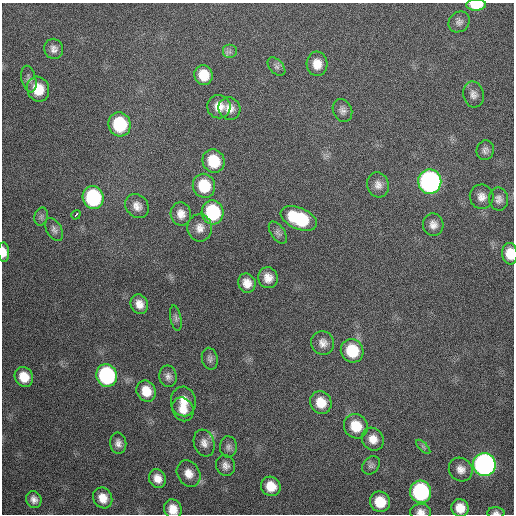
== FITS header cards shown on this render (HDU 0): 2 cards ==
NAXIS1  =                  512 / Axis length
NAXIS2  =                  512 / Axis length

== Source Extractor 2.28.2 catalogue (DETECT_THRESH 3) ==
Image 512 x 512 px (HDU 0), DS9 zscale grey, 1 PNG px = 1 image px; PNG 516 x 516 px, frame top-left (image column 1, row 512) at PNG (2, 3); each listed source drawn as its Kron ellipse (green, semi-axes under 4 px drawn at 4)
Background 331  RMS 18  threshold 54.3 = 3 sigma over >= 5 px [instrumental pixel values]
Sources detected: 69; all 69 listed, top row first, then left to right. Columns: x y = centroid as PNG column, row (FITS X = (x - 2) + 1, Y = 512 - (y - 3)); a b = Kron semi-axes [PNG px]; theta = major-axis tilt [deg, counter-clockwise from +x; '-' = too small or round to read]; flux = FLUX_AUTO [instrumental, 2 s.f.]
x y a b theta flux
476 5 10 5 1 32000
459 22 11 9 40 6000
54 49 10 9 - 7000
230 52 7 7 - 3800
317 64 12 10 -85 15000
276 66 11 6 -48 4400
204 75 10 9 - 22000
29 79 13 7 -76 6000
38 89 12 11 - 31000
473 94 13 10 -76 7300
219 107 12 11 - 15000
229 109 11 10 - 11000
342 110 11 9 -66 6000
119 124 12 11 - 72000
485 150 10 8 77 5200
213 161 12 10 -65 39000
430 182 12 11 - 400000
378 185 13 10 -74 8800
204 186 12 11 - 41000
482 197 12 12 - 9800
93 198 11 10 - 120000
499 199 11 9 -78 6800
137 206 13 10 -48 10000
212 212 12 11 - 95000
181 214 12 10 -77 11000
76 215 5 3 - 9800
41 217 9 6 76 3700
299 219 19 10 -23 74000
433 225 11 10 - 8700
200 228 13 12 - 11000
54 229 12 7 -60 5200
278 233 12 6 -55 4400
4 252 10 5 -88 11000
510 254 11 7 -84 21000
268 278 10 9 - 12000
247 283 9 8 - 12000
139 304 10 8 -66 11000
176 318 13 5 -80 4000
323 343 12 11 - 9400
352 351 12 11 - 47000
210 359 11 8 -77 4600
107 375 11 10 - 160000
168 376 11 8 -79 6200
24 377 10 9 - 21000
146 391 11 9 -62 21000
183 401 15 12 -86 18000
321 403 11 10 - 21000
183 409 12 10 -59 15000
356 426 12 11 - 29000
373 439 12 10 -52 13000
118 443 11 8 -82 6900
204 443 14 10 -71 9100
228 447 10 8 88 5100
423 447 9 3 -45 2200
484 464 11 11 - 490000
371 465 10 7 48 4100
225 466 10 9 - 6900
461 470 12 11 - 10000
188 474 14 11 -60 13000
157 478 9 8 - 11000
271 486 10 9 - 21000
421 492 11 10 - 160000
103 498 11 9 -61 15000
34 499 8 7 - 6600
380 502 10 10 - 29000
460 508 9 8 - 16000
173 509 10 8 -71 15000
420 512 10 8 1 7300
496 513 8 5 0 3800
At the frame edge (FLAGS 8, measured only in part): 6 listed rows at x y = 476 5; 4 252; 510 254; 173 509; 420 512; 496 513